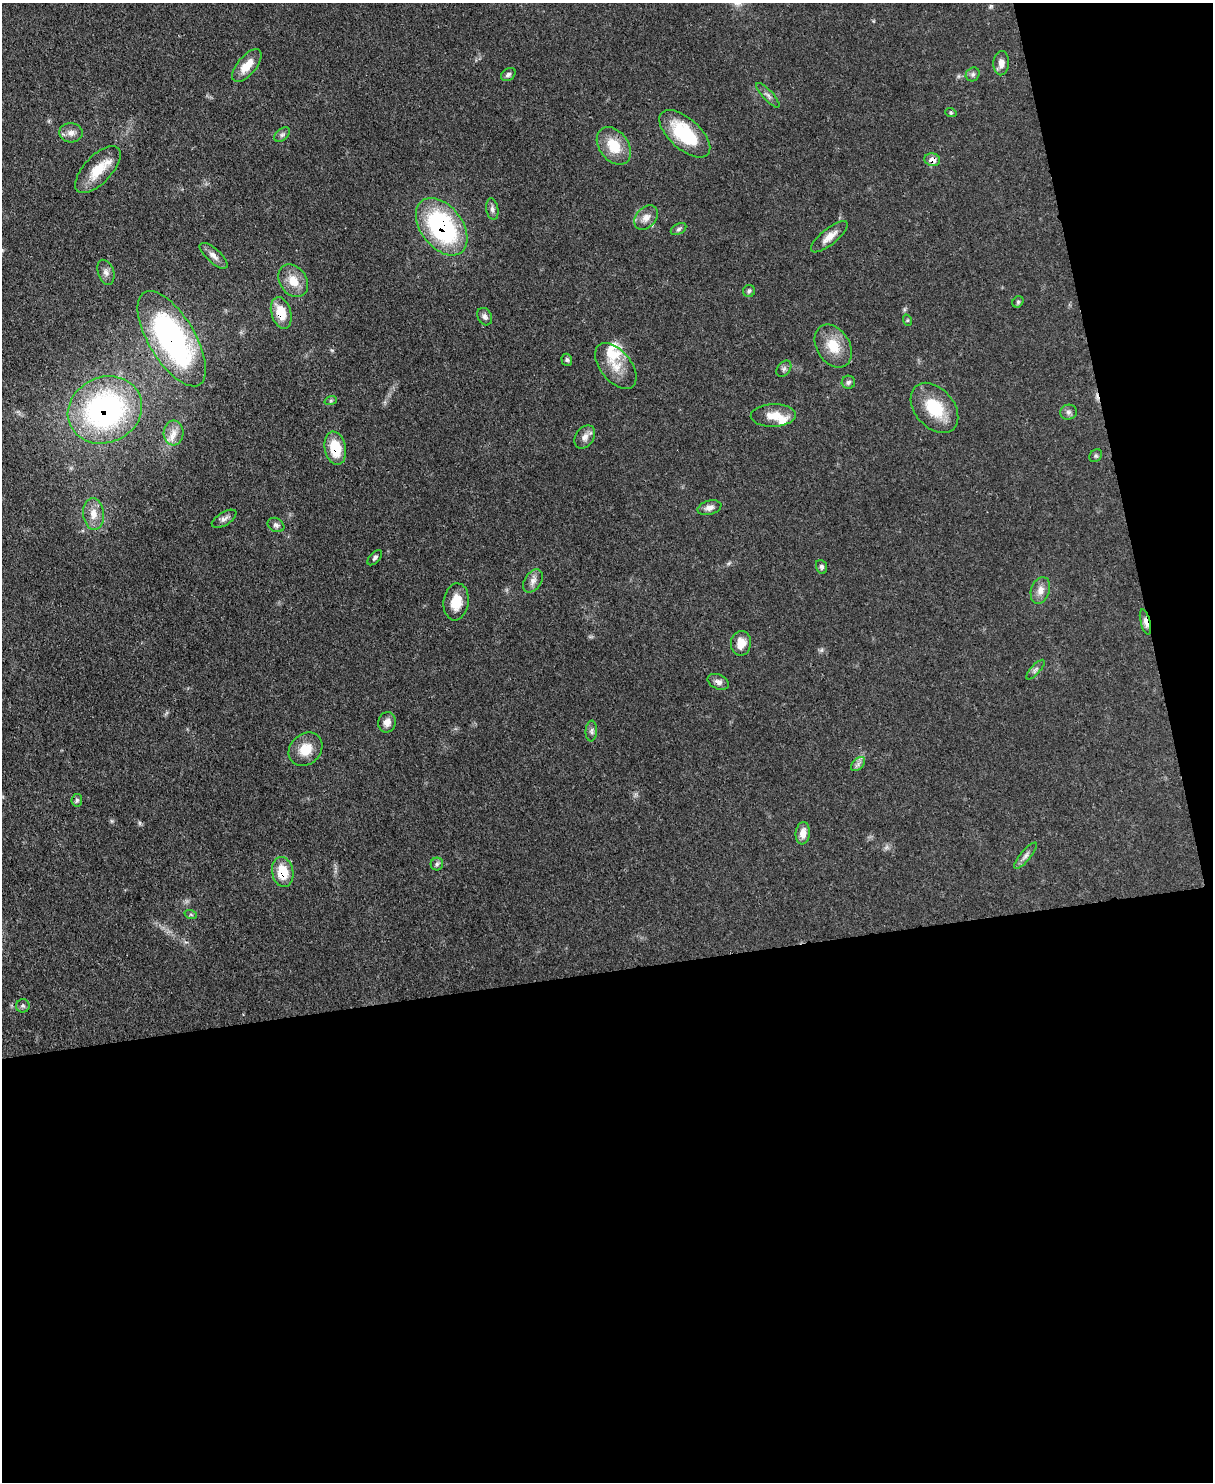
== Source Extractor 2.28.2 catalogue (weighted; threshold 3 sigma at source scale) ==
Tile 12 of 4 x 3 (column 4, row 3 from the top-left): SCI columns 3711-4921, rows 216-1695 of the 5000 x 4982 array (HDU 1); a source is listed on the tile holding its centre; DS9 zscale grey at full resolution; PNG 1215 x 1484 px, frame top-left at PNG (2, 3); each listed source drawn as its Kron ellipse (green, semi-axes under 4 px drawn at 4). Shown black and unused: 40% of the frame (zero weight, under 3 of 4 exposures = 9% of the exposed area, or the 3 px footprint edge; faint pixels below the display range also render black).
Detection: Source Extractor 2.28.2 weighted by HDU 2 'WHT'; one run over the whole footprint, this tile lists its part. Background 0.0551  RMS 0.004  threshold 0.0179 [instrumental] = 3 sigma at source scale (4.5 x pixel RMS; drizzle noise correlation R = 1.50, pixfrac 1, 0.05/0.05 arcsec/px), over >= 5 px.
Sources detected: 70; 1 too faint to see at this stretch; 1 cosmic-ray / hot-pixel residue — neither listed nor drawn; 4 inside a brighter listed object's ellipse — not listed separately; the other 64 listed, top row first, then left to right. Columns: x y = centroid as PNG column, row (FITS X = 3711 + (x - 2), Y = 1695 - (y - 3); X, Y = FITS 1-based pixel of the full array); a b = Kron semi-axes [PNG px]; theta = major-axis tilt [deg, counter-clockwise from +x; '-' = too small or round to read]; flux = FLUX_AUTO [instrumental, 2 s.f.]
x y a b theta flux
1001 63 12 8 87 2.9
247 66 20 9 50 6.4
508 74 8 5 34 1.1
973 74 7 6 - 1.1
768 95 16 5 -47 1.5
951 113 6 3 -19 0.54
71 133 12 9 -4 2.6
685 134 31 15 -42 23
282 135 9 5 40 1
614 146 21 14 -53 10
932 160 8 6 -15 2.9
98 170 30 13 47 9.9
492 209 11 6 -80 1.4
646 218 14 10 48 3.2
442 227 32 21 -52 60
679 229 8 5 28 0.94
829 237 23 8 39 4.2
214 256 18 7 -41 2.3
106 272 13 8 -71 2
293 281 18 13 -56 6.6
749 291 6 6 - 0.83
1018 302 6 5 - 0.61
281 313 16 9 -73 8.3
485 317 9 7 -63 1.3
907 320 6 4 -72 0.45
172 339 54 23 -59 92
833 346 23 16 -58 9.3
567 360 6 5 - 0.79
616 366 27 15 -51 8
784 369 9 6 50 1.1
848 382 7 6 - 0.97
331 400 6 4 19 0.53
934 408 28 19 -49 16
105 410 38 32 25 91
1068 412 8 7 - 1.3
773 416 22 11 2 6.4
174 433 12 10 86 3.4
585 437 12 9 55 2.4
335 448 17 10 -78 12
1096 456 7 5 44 0.77
709 508 12 7 14 2.1
93 514 16 10 -85 4.5
224 519 14 6 32 1.8
276 525 9 6 -30 1.3
375 558 9 5 48 0.92
821 567 7 5 -68 1
533 581 13 8 57 2.3
1040 590 14 9 72 3.2
456 602 18 12 83 7.7
1145 622 13 5 -76 2.3
741 643 12 10 86 4.7
1035 670 12 4 48 1.2
718 682 11 7 -26 1.9
387 722 10 8 77 2.9
591 731 10 5 85 1.2
306 749 18 15 44 7.5
858 764 8 5 46 1.2
77 800 6 5 - 0.8
803 833 11 7 83 3.4
1026 856 16 5 50 1.7
437 864 6 6 - 0.92
283 872 15 10 -79 10
191 915 6 4 -19 0.59
23 1006 7 6 - 0.87
Overlapping masked pixels (flux is a lower limit): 8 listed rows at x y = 932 160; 442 227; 281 313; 172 339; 105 410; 335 448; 1145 622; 283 872